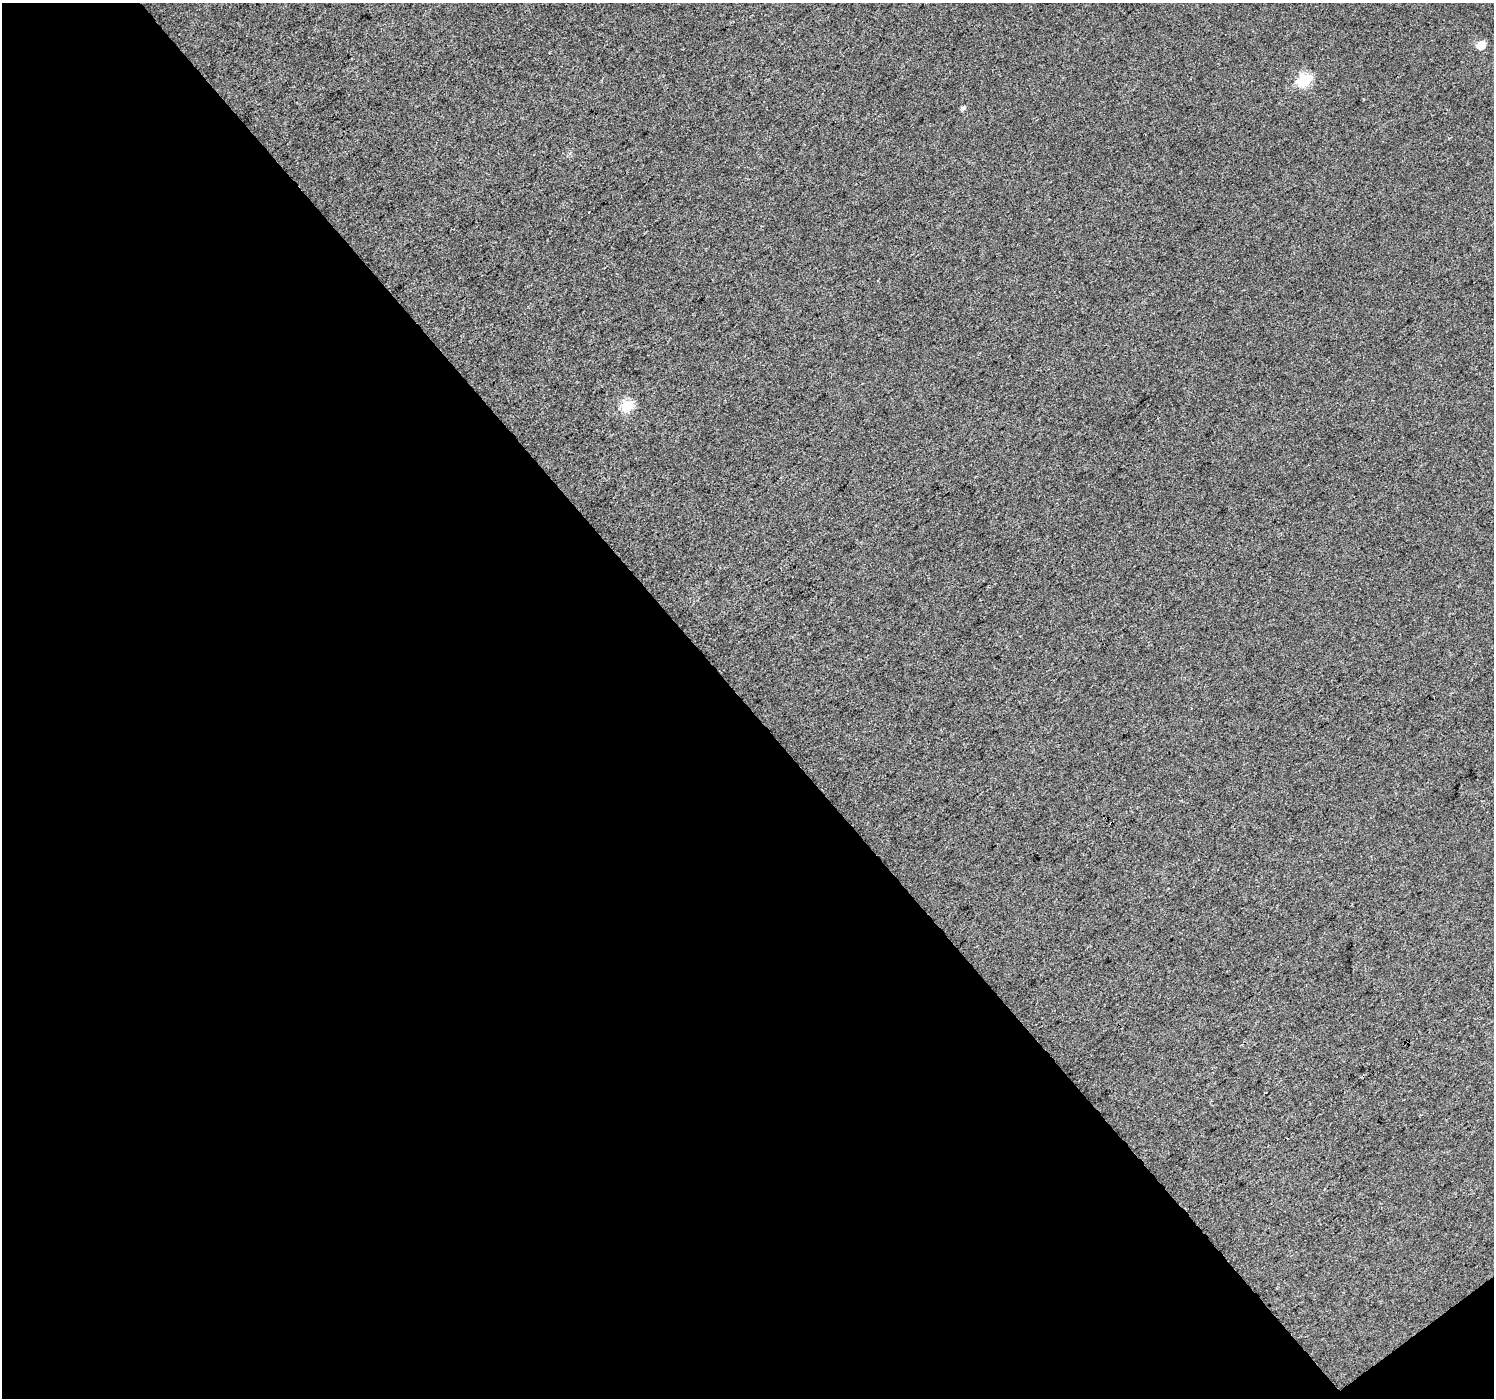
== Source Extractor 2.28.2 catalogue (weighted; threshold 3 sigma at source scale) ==
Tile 3 of 2 x 2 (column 1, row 2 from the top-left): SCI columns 3-1494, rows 95-1490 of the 2985 x 2964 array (HDU 1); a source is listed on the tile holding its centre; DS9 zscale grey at full resolution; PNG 1496 x 1400 px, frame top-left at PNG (2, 3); no overlay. Shown black and unused: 50% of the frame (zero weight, under 3 of 4 exposures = <1% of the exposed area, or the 3 px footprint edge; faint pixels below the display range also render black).
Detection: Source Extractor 2.28.2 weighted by HDU 2 'WHT'; one run over the whole footprint, this tile lists its part. Background 0.0535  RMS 0.011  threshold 0.0516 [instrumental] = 3 sigma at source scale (4.5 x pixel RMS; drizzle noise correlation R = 1.50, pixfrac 1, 0.0396/0.0396 arcsec/px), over >= 5 px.
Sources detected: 4; all 4 listed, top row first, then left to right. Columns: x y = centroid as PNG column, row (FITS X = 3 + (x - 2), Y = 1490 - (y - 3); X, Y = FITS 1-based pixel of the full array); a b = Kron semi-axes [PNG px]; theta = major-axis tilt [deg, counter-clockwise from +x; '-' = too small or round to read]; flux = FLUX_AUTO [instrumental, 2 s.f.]
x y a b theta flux
1481 45 6 5 - 25
1305 80 7 6 - 120
963 108 6 5 - 2.8
627 406 6 6 - 91